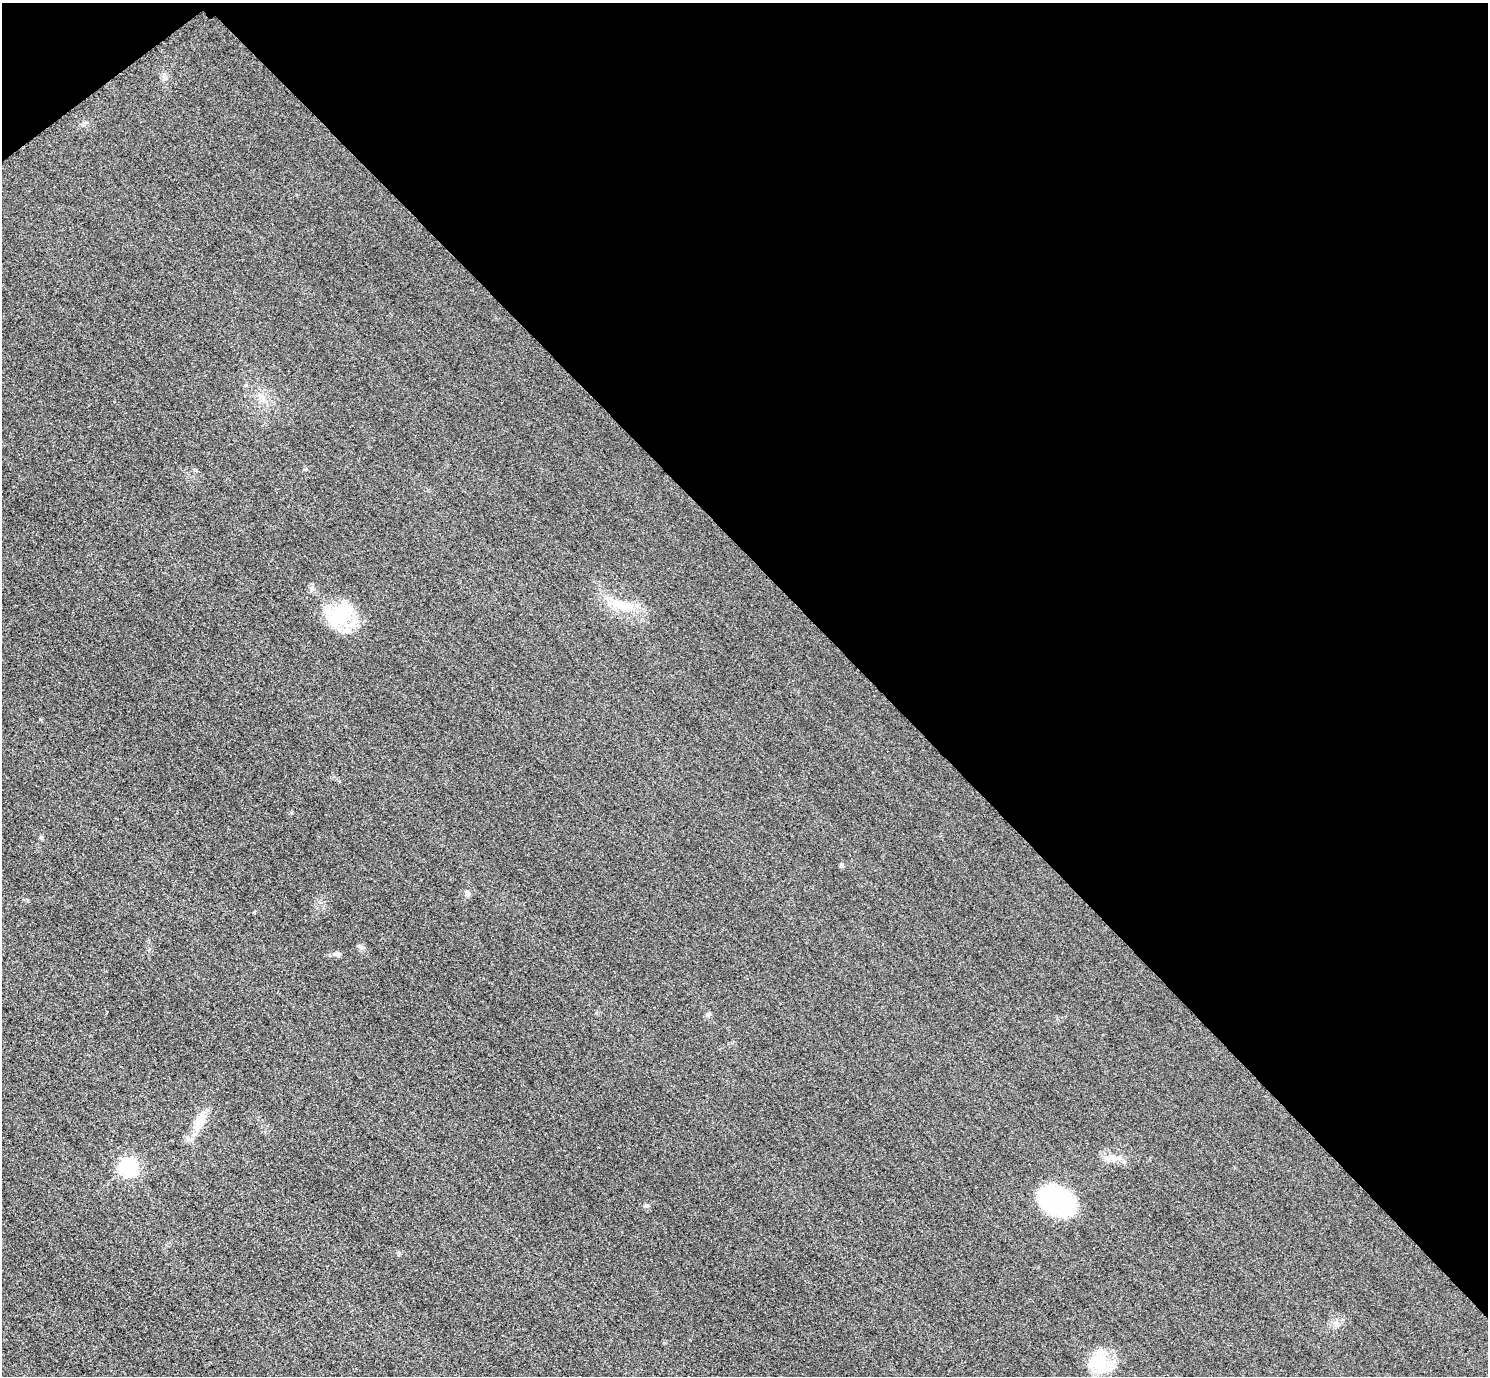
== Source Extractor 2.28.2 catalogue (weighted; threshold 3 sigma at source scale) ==
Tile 3 of 4 x 4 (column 3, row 1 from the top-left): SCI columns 3004-4489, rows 4304-5677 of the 6005 x 6003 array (HDU 1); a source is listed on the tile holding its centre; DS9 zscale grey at full resolution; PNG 1490 x 1378 px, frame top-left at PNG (2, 3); no overlay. Shown black and unused: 42% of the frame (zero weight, under 3 of 4 exposures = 3% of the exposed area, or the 3 px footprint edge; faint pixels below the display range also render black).
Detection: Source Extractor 2.28.2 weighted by HDU 2 'WHT'; one run over the whole footprint, this tile lists its part. Background 0.0513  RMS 0.016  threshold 0.0718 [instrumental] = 3 sigma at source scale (4.5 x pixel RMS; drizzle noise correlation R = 1.50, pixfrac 1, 0.05/0.05 arcsec/px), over >= 5 px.
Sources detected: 17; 2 inside a brighter listed object's ellipse — not listed separately; the other 15 listed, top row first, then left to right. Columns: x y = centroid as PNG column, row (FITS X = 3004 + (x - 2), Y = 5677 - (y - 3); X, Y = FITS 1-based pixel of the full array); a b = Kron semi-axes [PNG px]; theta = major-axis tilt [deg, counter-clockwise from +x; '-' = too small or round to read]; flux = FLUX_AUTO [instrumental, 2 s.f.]
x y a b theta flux
262 397 9 6 -25 6.8
621 605 27 12 -18 44
341 614 40 24 36 84
41 837 5 5 - 2.4
841 865 5 4 - 4.5
467 894 9 6 -85 4.7
360 946 8 7 - 4.3
338 954 8 7 - 4.2
708 1014 7 6 - 4
200 1120 28 12 60 27
1112 1158 20 9 -1 17
129 1166 7 7 - 530
1057 1201 27 20 -28 240
647 1205 7 5 -28 2.7
1102 1363 36 17 79 49
Unlisted compact peaks at least as high as the median listed source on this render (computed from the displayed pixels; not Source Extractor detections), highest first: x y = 254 912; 306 469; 40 719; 399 1253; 196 470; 28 901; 596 1013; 164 74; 84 123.